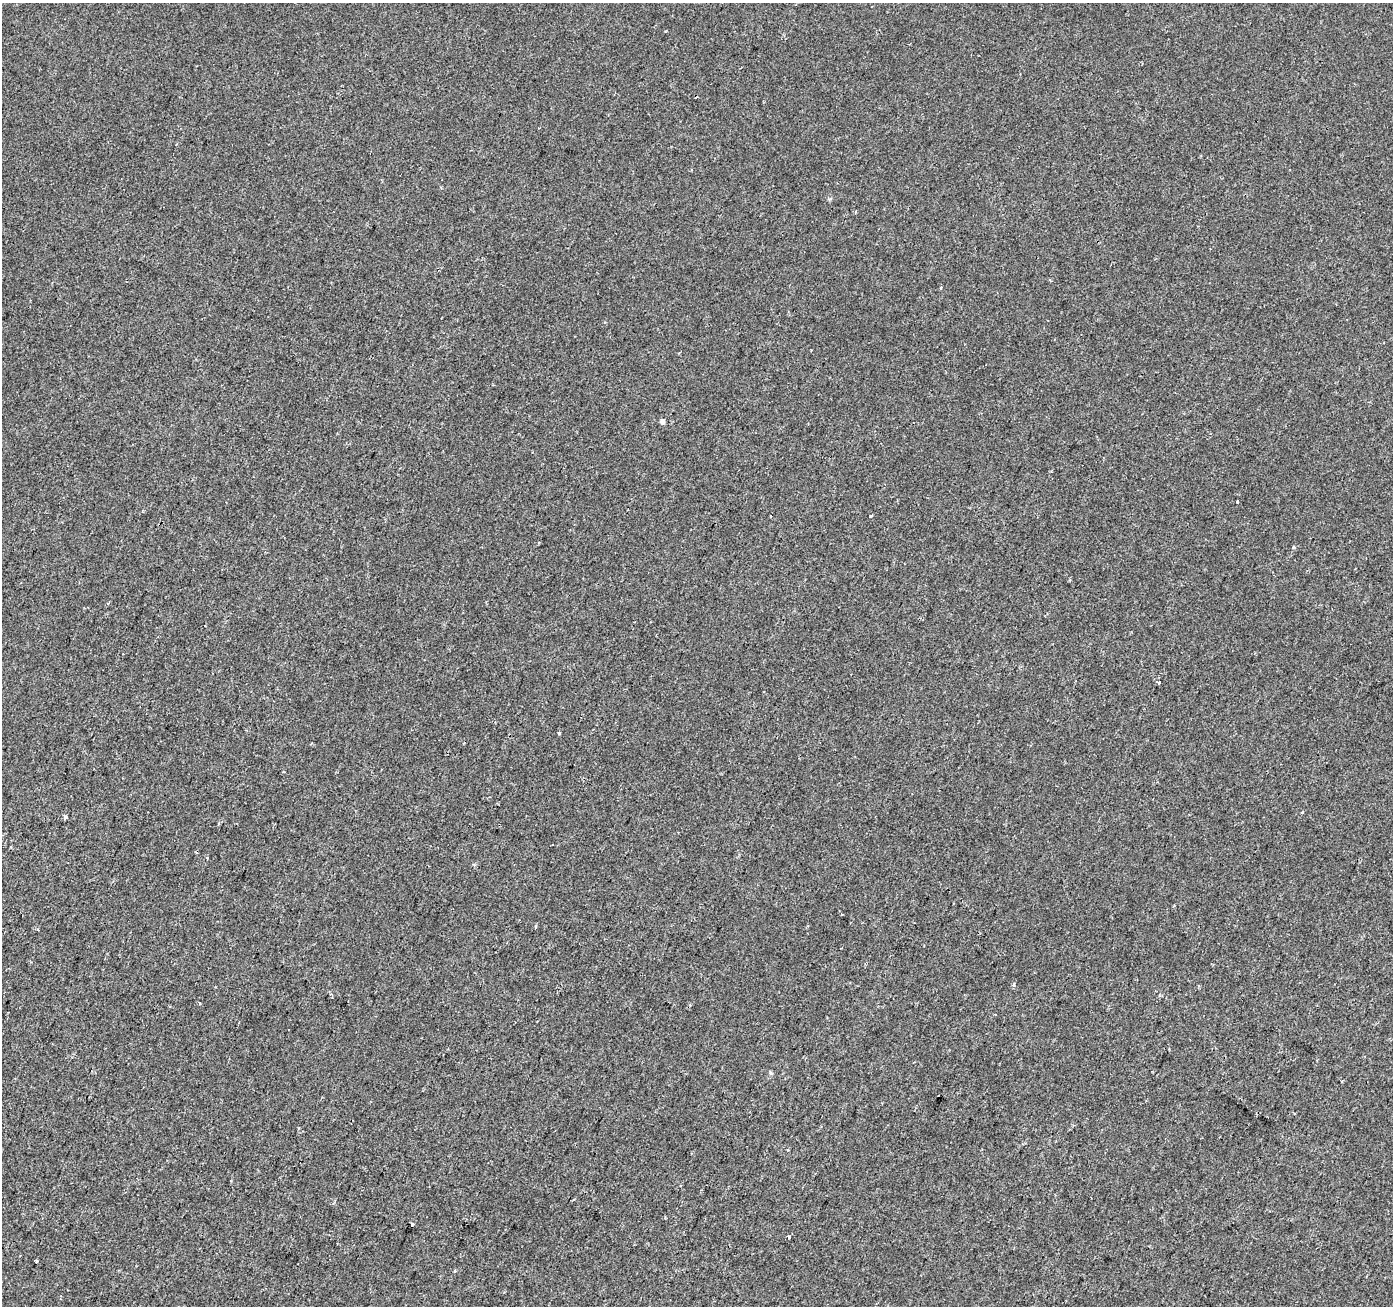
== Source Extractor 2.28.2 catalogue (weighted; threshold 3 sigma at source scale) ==
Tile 7 of 4 x 4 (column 3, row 2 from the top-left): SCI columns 2790-4180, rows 2885-4188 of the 5571 x 5702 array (HDU 1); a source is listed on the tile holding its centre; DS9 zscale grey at full resolution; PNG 1395 x 1308 px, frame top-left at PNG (2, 3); no overlay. Shown black and unused: <1% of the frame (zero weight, under 2 of 3 exposures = <1% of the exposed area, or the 3 px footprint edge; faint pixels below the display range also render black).
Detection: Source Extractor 2.28.2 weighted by HDU 2 'WHT'; one run over the whole footprint, this tile lists its part. Background -2.97e-04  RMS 0.0026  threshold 0.0116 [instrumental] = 3 sigma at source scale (4.5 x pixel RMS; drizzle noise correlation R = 1.50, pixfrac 1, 0.0396/0.0396 arcsec/px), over >= 5 px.
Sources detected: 13; all 13 listed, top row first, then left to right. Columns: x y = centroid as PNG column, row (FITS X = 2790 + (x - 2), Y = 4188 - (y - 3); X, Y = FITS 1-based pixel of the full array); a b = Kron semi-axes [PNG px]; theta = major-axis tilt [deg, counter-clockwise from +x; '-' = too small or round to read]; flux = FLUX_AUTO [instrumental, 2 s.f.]
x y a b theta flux
941 288 3 3 - 0.33
662 421 4 4 - 1.3
1237 502 3 2 - 0.2
1159 682 3 3 - 0.86
559 733 3 3 - 0.45
65 817 4 3 - 1.3
207 858 4 3 - 0.21
842 914 2 2 - 0.23
200 1003 4 3 - 0.26
412 1224 4 3 - 1.2
789 1237 4 3 - 0.36
36 1261 4 3 - 0.58
455 1271 3 3 - 0.29
Unlisted compact peaks at least as high as the median listed source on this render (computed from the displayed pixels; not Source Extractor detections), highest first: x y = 870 516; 1014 984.